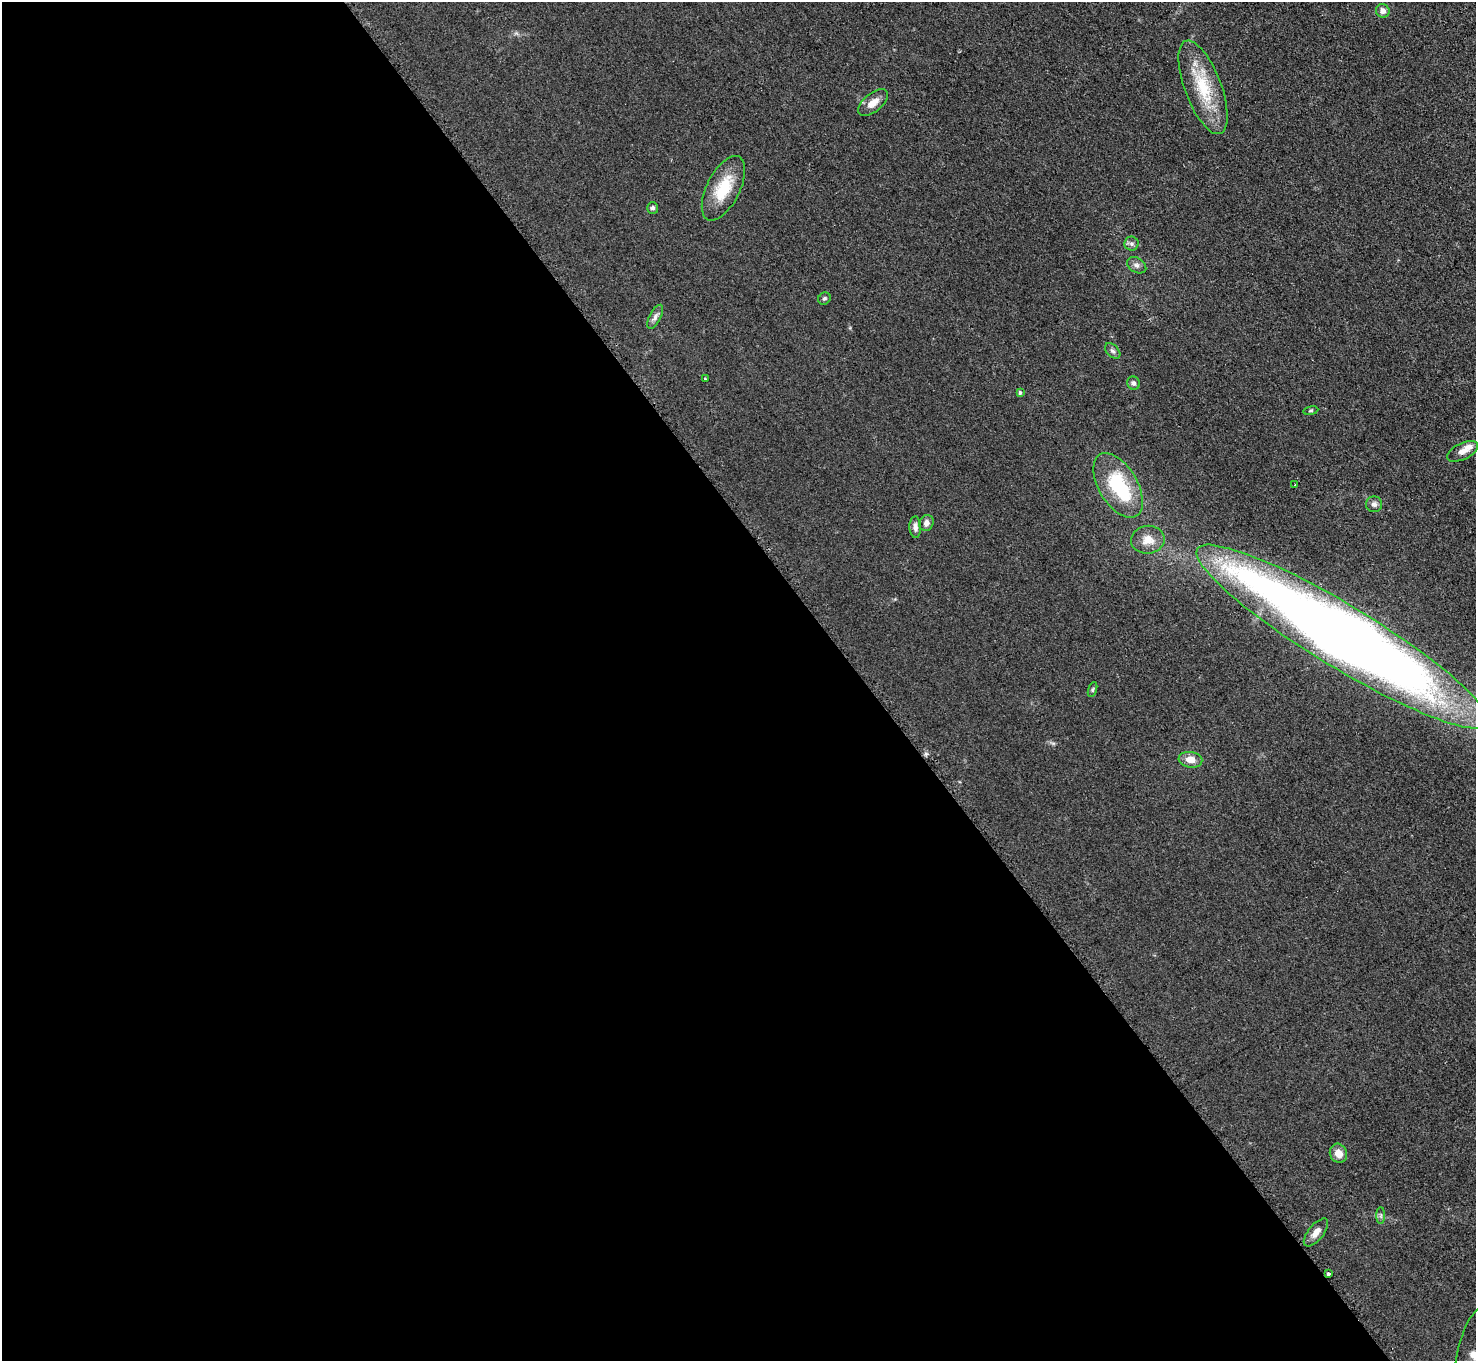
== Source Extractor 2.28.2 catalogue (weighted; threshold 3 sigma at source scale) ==
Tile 9 of 4 x 4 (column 1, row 3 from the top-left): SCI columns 17-1490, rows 1666-3024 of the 5918 x 5903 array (HDU 1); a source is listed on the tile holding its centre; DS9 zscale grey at full resolution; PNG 1478 x 1363 px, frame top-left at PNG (2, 2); each listed source drawn as its Kron ellipse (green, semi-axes under 4 px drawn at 4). Shown black and unused: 59% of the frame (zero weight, under 2 of 3 exposures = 2% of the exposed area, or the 3 px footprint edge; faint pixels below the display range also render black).
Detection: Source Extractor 2.28.2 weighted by HDU 2 'WHT'; one run over the whole footprint, this tile lists its part. Background 0.076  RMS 0.011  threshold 0.0486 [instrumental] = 3 sigma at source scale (4.5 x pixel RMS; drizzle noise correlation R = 1.50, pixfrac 1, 0.05/0.05 arcsec/px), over >= 5 px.
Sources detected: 31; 2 inside a brighter listed object's ellipse — not listed separately; the other 29 listed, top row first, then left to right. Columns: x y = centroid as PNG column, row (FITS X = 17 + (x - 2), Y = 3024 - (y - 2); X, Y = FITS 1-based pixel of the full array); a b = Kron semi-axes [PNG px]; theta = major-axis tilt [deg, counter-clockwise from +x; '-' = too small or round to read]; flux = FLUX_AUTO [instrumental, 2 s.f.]
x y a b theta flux
1383 11 7 6 - 6.3
1203 87 49 18 -69 52
873 103 18 9 39 10
723 188 35 16 63 38
653 208 6 5 - 2.3
1132 244 7 7 - 3.1
1137 265 10 7 -30 3.9
824 299 6 5 - 2.1
655 317 13 5 62 4.2
1113 351 9 5 -45 2.9
705 379 3 3 - 2.5
1133 383 7 6 - 3
1020 393 3 3 - 2.5
1311 411 7 4 9 1.5
1463 451 16 8 26 8.1
1118 485 36 19 -59 67
1295 485 3 3 - 2.3
1374 504 8 8 - 4.1
926 523 8 7 - 4.8
915 527 11 6 -88 4.8
1148 540 17 14 8 14
1343 637 169 31 -31 1900
1093 689 8 3 71 1.6
1190 760 12 8 -8 11
1338 1153 10 8 -64 9.5
1381 1215 8 4 90 2.1
1316 1232 17 7 51 7.5
1328 1274 3 3 - 4.5
1475 1356 52 18 77 29
Overlapping masked pixels (flux is a lower limit): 1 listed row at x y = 1343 637
Isophote crosses this tile's border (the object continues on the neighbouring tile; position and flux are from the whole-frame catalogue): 2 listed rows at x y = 1343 637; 1475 1356